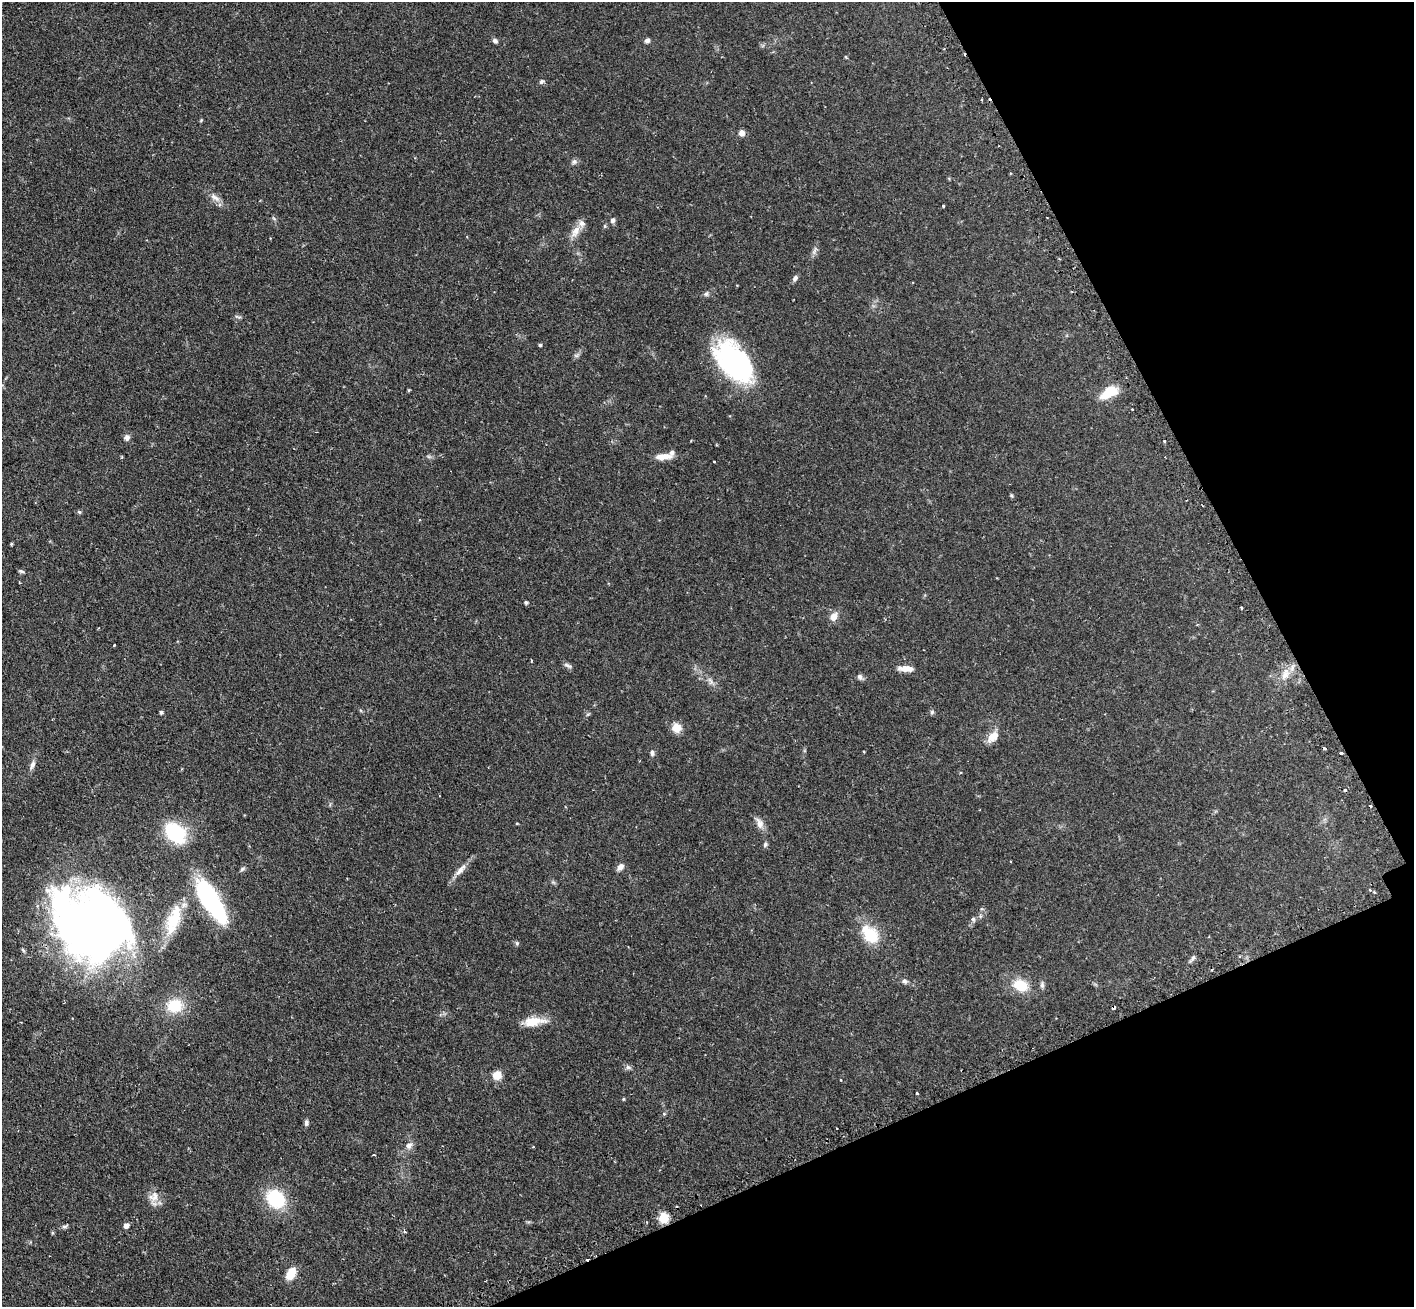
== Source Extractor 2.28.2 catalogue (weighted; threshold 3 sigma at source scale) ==
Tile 12 of 4 x 4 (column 4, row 3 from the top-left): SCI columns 4280-5691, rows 1488-2792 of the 5734 x 5719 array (HDU 1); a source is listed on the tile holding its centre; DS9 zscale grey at full resolution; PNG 1416 x 1309 px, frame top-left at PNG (2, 2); no overlay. Shown black and unused: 22% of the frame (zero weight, under 2 of 3 exposures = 4% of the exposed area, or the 3 px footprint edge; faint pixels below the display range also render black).
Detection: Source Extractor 2.28.2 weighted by HDU 2 'WHT'; one run over the whole footprint, this tile lists its part. Background 0.12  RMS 0.0059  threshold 0.0263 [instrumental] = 3 sigma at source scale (4.5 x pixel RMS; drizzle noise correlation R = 1.50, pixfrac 1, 0.05/0.05 arcsec/px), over >= 5 px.
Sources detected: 99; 2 inside a brighter object's white glare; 6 cosmic-ray / hot-pixel residue — not listed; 4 inside a brighter listed object's ellipse — not listed separately; the other 87 listed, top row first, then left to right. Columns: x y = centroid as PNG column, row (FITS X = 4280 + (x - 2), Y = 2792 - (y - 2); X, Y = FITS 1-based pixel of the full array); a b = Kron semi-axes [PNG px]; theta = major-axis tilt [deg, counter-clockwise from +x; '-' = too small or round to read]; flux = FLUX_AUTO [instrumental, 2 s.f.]
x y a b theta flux
495 41 6 5 - 1.7
647 41 7 5 14 1.6
541 82 7 5 45 1.1
201 120 5 3 - 0.54
742 133 6 6 - 3
574 162 8 6 26 1.6
215 198 16 7 -32 3.7
943 206 3 3 - 0.82
613 220 7 6 - 1.5
605 226 5 5 - 0.75
575 231 19 9 61 5.7
795 278 8 5 56 1.7
706 294 8 6 20 1.4
238 317 10 3 -20 0.95
540 345 4 3 - 0.89
733 360 50 26 -51 84
409 390 4 3 - 0.6
1109 392 21 11 31 13
1132 409 3 2 - 0.44
127 437 7 7 - 2.3
1164 441 3 3 - 1.1
663 456 21 7 4 6.2
714 462 3 2 - 0.49
1011 495 5 4 - 0.64
79 512 5 5 - 0.93
420 520 3 3 - 0.5
11 544 3 3 - 0.69
21 571 8 4 -15 1
526 602 5 4 - 1.1
834 616 12 9 60 4.1
114 645 3 3 - 0.68
531 661 4 3 - 0.5
567 665 12 4 -25 1.5
905 668 16 7 2 4.9
1285 675 13 8 44 5
860 677 8 6 -54 1.6
710 681 13 6 -65 2.3
161 712 4 3 - 1.2
932 712 6 5 - 1
676 728 11 10 - 6.3
993 737 17 10 46 6.1
652 753 7 6 - 1.7
1341 753 3 3 - 1.5
32 765 11 6 64 2.2
517 823 4 3 - 0.45
760 823 16 9 -72 3.7
175 832 22 14 -46 40
765 844 7 5 51 1.1
1011 861 2 2 - 0.57
620 867 10 6 48 2.5
242 869 8 5 28 1.1
460 870 22 7 47 4.7
1370 890 4 2 - 0.47
1374 892 4 3 - 0.65
211 901 45 14 -58 92
973 919 6 6 - 1.1
173 920 43 16 71 20
92 923 66 48 -37 540
871 935 15 13 -52 18
517 943 6 5 - 0.94
23 950 6 4 -46 0.79
1193 958 11 4 55 1.5
904 981 7 6 - 1.4
1021 985 20 15 -22 12
1042 985 10 5 -85 1.5
174 1006 17 15 12 17
1114 1008 4 3 - 2.7
534 1021 29 11 6 9.9
628 1067 7 6 - 1.4
497 1075 8 8 - 7.1
841 1080 3 3 - 0.52
917 1093 3 3 - 0.9
623 1099 4 4 - 0.56
664 1114 5 5 - 0.72
306 1123 7 5 -89 1.4
409 1145 9 7 23 2.5
533 1147 3 3 - 0.47
374 1155 3 2 - 0.89
155 1196 16 11 78 5.3
276 1199 19 16 -48 30
664 1218 5 5 - 37
647 1222 3 3 - 0.59
126 1225 5 5 - 2.9
65 1226 10 4 14 1.2
405 1231 5 3 - 0.65
52 1233 5 3 - 0.66
291 1273 12 8 60 9.8
Overlapping masked pixels (flux is a lower limit): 2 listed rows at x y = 92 923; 1114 1008